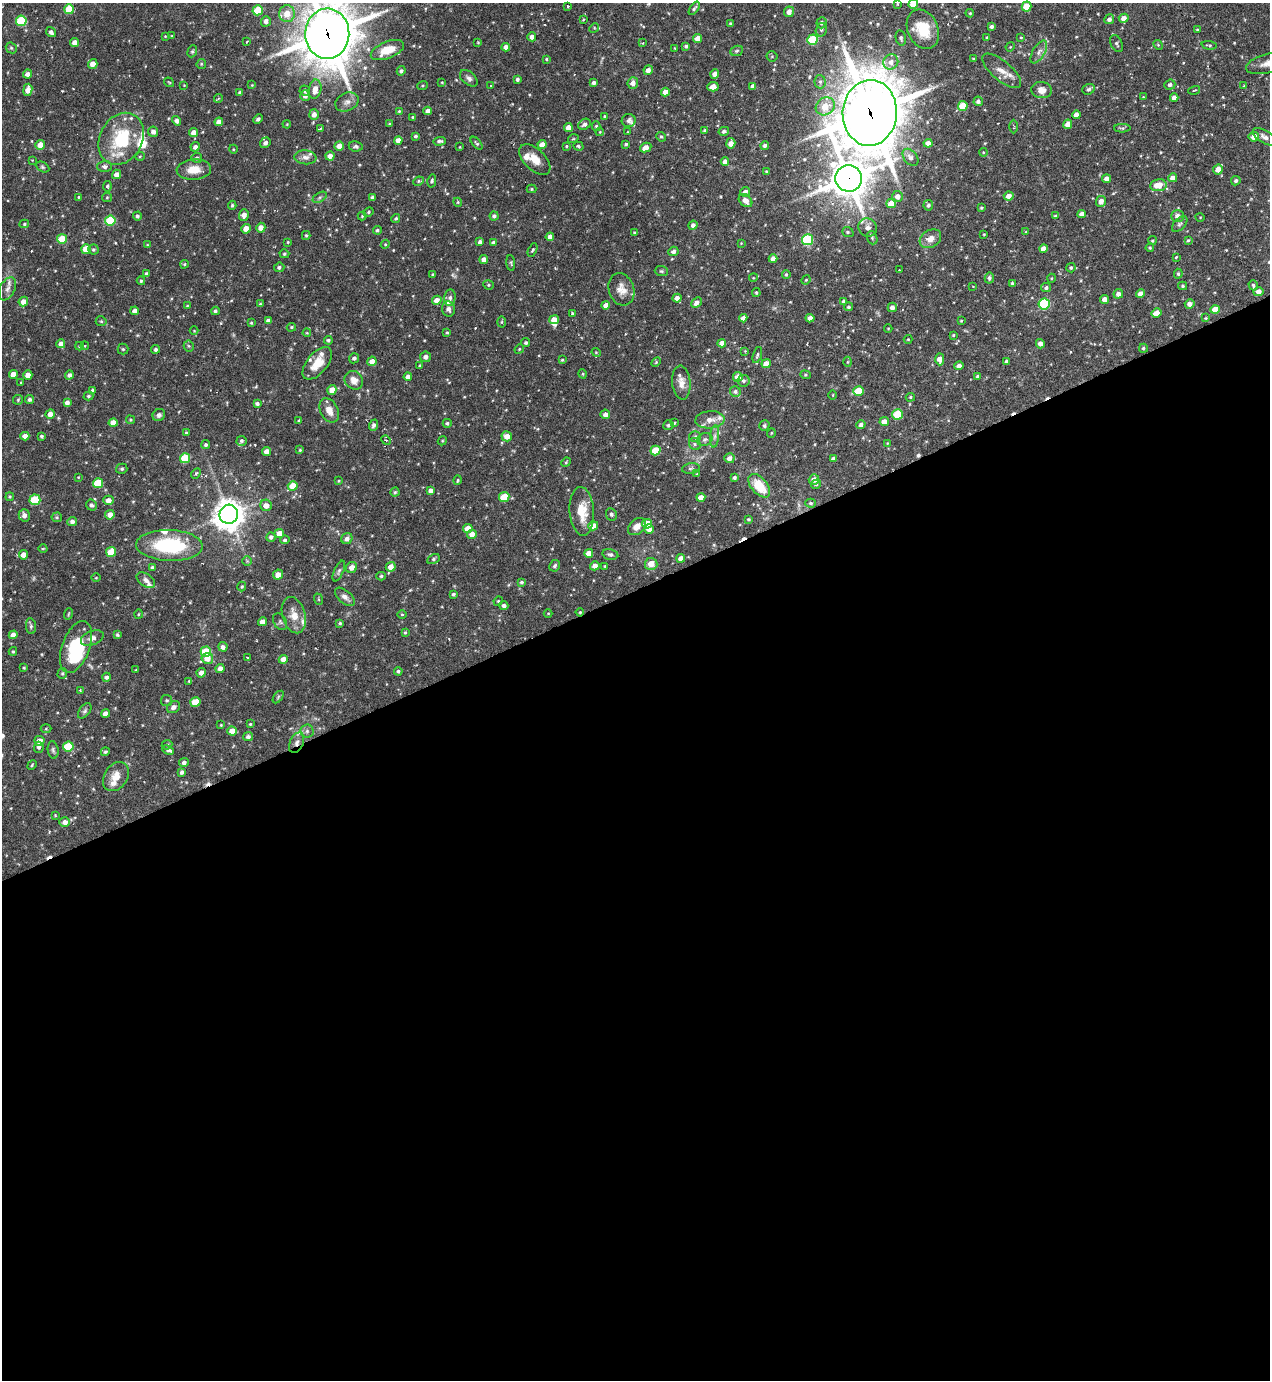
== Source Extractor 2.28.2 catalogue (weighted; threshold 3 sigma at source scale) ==
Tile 15 of 4 x 4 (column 3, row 4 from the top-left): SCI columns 2686-3953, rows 1-1378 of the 5499 x 5511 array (HDU 1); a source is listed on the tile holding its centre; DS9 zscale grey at full resolution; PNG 1272 x 1382 px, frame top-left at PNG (2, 3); each listed source drawn as its Kron ellipse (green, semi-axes under 4 px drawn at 4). Shown black and unused: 57% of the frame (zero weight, under 3 of 6 exposures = <1% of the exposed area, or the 3 px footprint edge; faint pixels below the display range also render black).
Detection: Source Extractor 2.28.2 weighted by HDU 2 'WHT'; one run over the whole footprint, this tile lists its part. Background 0.0695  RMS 0.0041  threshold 0.0168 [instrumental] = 3 sigma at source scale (4.09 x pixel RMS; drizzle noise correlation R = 1.36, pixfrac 0.8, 0.05/0.05 arcsec/px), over >= 5 px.
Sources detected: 531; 8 cosmic-ray / hot-pixel residue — neither listed nor drawn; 21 inside a brighter listed object's ellipse — not listed separately; of the other 502, all 500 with FLUX_AUTO >= 0.213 (the completeness limit of this list) listed and drawn (2 fainter detections not listed), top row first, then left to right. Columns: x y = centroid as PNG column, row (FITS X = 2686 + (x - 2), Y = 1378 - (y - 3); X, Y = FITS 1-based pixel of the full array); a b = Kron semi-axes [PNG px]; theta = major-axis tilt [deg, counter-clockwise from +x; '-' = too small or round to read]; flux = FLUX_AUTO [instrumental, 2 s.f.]
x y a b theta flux
897 4 4 4 - 0.33
913 4 5 4 - 6.9
567 6 3 3 - 0.59
1027 6 5 5 - 7.9
694 8 7 4 54 0.78
69 9 5 5 - 10
258 10 5 5 - 11
789 12 5 5 - 2.4
970 13 4 3 - 0.41
287 14 8 8 - 5.1
1124 18 5 4 - 2.4
1109 19 5 4 - 1.2
583 20 4 3 - 0.35
21 21 5 5 - 19
266 21 5 5 - 1.6
730 23 3 3 - 0.35
822 23 5 5 - 1.1
992 26 3 3 - 0.79
594 28 5 4 - 0.39
923 29 20 15 -65 11
821 30 7 5 76 0.94
1197 30 3 3 - 0.38
51 32 5 4 - 1.1
327 34 25 22 89 1500
165 36 4 3 - 0.27
172 36 3 3 - 0.35
532 37 4 4 - 1.5
1021 37 4 3 - 0.36
697 38 4 4 - 2.6
901 38 8 5 -77 0.91
986 38 3 3 - 0.38
813 40 5 5 - 13
75 42 4 4 - 2.5
246 42 3 2 - 0.33
478 42 3 3 - 0.32
643 43 4 4 - 0.32
1117 44 9 5 -63 0.86
1158 45 5 4 - 0.39
1209 45 7 3 -5 0.46
686 46 4 3 - 0.7
506 47 4 4 - 2.3
1010 47 5 3 - 0.32
11 48 6 5 - 0.54
675 48 3 2 - 0.29
387 50 18 8 22 7.7
192 51 6 4 68 0.54
737 51 6 5 - 0.66
1039 52 13 6 59 1.9
772 56 5 5 - 0.45
546 59 3 3 - 0.36
973 59 3 2 - 0.31
891 62 8 7 - 2.4
1268 63 23 9 14 3.9
93 64 5 4 - 3.2
201 64 5 4 - 0.46
648 70 5 4 - 1.6
401 71 4 4 - 0.87
1002 71 24 9 -40 3.8
28 74 4 4 - 1.6
715 74 4 4 - 2.4
469 78 10 6 -41 1.3
517 79 3 3 - 0.85
169 82 5 3 - 0.32
442 82 4 4 - 0.3
820 82 6 5 - 0.96
594 83 4 3 - 1
633 83 6 5 - 2
184 85 3 3 - 0.24
252 85 4 4 - 0.28
423 85 5 3 - 0.38
491 85 3 2 - 0.45
1170 85 5 5 - 0.97
753 86 4 4 - 1.7
1244 86 3 3 - 0.32
713 87 6 4 3 2.7
315 89 10 6 78 3.3
1088 89 6 5 - 0.74
28 90 6 4 82 2.9
305 90 5 5 - 0.95
1042 90 10 8 -8 3.1
1194 90 6 2 14 0.31
665 92 4 4 - 2.8
240 93 4 3 - 0.86
305 96 5 5 - 1.6
1143 97 4 4 - 0.29
218 98 4 3 - 0.48
1174 98 4 4 - 1.7
978 101 5 4 - 0.97
347 102 12 9 26 2
825 106 10 8 36 5.9
963 106 5 5 - 9.4
399 111 3 2 - 0.32
428 111 4 4 - 2.3
870 113 33 27 86 1900
314 114 5 5 - 2
1076 115 4 4 - 2.4
604 116 4 3 - 0.35
412 117 4 3 - 0.33
258 119 5 4 - 0.82
629 120 7 6 - 1.2
177 121 5 4 - 1.5
219 122 4 4 - 2.4
287 124 4 3 - 0.28
389 124 4 3 - 0.36
584 124 6 5 - 1.3
1068 124 5 4 - 3.3
596 126 5 4 - 0.56
568 127 4 4 - 2.7
1014 127 7 3 -89 0.45
320 128 4 2 - 0.35
1122 128 8 4 1 0.57
705 130 4 4 - 0.62
724 131 5 4 - 0.8
153 132 5 5 - 1.7
600 132 4 3 - 0.31
627 132 4 2 - 0.24
194 133 5 4 - 2.5
416 136 3 3 - 0.62
661 137 5 4 - 0.62
1254 137 5 4 - 3.1
1264 137 13 6 -31 1.4
121 139 27 21 61 20
573 139 5 3 - 0.34
398 140 4 4 - 2.4
440 141 6 4 4 0.86
265 143 5 5 - 1.2
477 143 7 3 -49 0.55
731 143 5 4 - 2.9
928 143 4 4 - 2.7
542 144 4 4 - 2.6
626 144 4 4 - 0.61
40 145 5 5 - 3.5
339 146 5 4 - 2.5
356 146 7 5 -8 0.86
566 146 4 3 - 0.37
578 146 5 4 - 0.56
765 146 4 4 - 0.9
195 147 5 4 - 1.4
460 147 3 2 - 0.28
646 147 6 4 28 2.3
233 149 4 3 - 0.33
983 152 4 3 - 0.3
140 156 5 3 - 0.34
330 156 5 4 - 2.2
305 157 11 7 -6 1.8
910 157 10 6 -50 1.7
197 158 5 5 - 0.76
32 160 2 2 - 0.25
535 160 19 10 -44 4.6
725 162 4 4 - 2.2
104 166 7 5 1 1.2
42 167 7 4 -27 0.6
1218 169 5 5 - 2.8
194 170 17 10 4 5.3
766 171 4 3 - 0.37
116 174 5 4 - 2.1
848 178 13 13 - 880
1173 178 4 4 - 2.6
1107 179 4 4 - 2.4
418 181 5 4 - 0.52
432 181 6 4 76 0.63
1236 181 5 4 - 0.83
1158 185 8 6 8 5.8
107 186 5 4 - 0.57
531 189 5 4 - 0.46
745 192 5 4 - 1.4
897 196 5 5 - 2.1
1009 196 5 4 - 2.9
78 197 3 3 - 0.45
107 197 5 4 - 0.42
320 197 8 4 31 0.79
373 197 4 3 - 1.3
745 201 7 5 -41 2.1
1101 201 5 5 - 2.1
458 202 4 4 - 0.42
891 203 5 5 - 5.2
232 205 4 4 - 0.55
928 205 5 5 - 0.87
981 208 3 3 - 0.41
369 212 5 3 - 0.46
1082 214 4 4 - 1.8
244 215 6 5 - 2.3
137 216 4 4 - 0.8
362 216 4 4 - 0.41
494 216 4 4 - 0.96
1055 216 4 4 - 0.43
1178 216 6 6 - 2
1200 217 4 3 - 0.28
396 218 5 4 - 0.57
110 221 5 5 - 16
24 224 5 4 - 0.53
1180 224 9 5 46 0.93
693 225 4 4 - 1.5
868 227 9 9 - 2.1
261 228 5 4 - 2.4
246 229 4 4 - 4.1
377 230 4 4 - 0.6
634 232 3 3 - 0.4
848 232 6 5 - 0.6
1026 232 3 3 - 0.33
984 234 3 2 - 0.3
306 235 4 4 - 0.44
550 237 4 4 - 2.3
872 238 7 5 -71 0.67
62 239 5 4 - 7.7
930 239 11 8 31 3
807 240 5 5 - 25
1188 240 4 3 - 0.45
1152 241 4 4 - 0.46
288 242 3 2 - 0.32
480 242 4 4 - 1.3
493 242 4 3 - 0.77
741 243 3 3 - 0.24
385 244 4 4 - 0.44
147 245 4 3 - 0.28
1043 248 4 4 - 2.7
1150 248 4 3 - 0.42
86 249 5 4 - 5.7
93 249 5 5 - 0.64
532 250 7 3 63 0.47
673 251 5 4 - 1.2
284 254 5 4 - 0.55
1176 257 3 2 - 0.32
773 259 4 4 - 2.5
484 260 4 4 - 2.4
511 263 8 3 -85 0.46
184 264 4 3 - 0.45
279 267 5 4 - 1
1071 268 5 4 - 0.62
899 270 2 2 - 0.25
661 271 6 5 - 0.6
146 274 4 3 - 1
433 274 3 3 - 0.45
786 274 4 3 - 0.54
1178 274 5 4 - 0.6
753 278 4 3 - 0.28
989 278 5 4 - 0.85
1052 278 5 3 - 0.32
806 280 5 4 - 0.38
141 281 4 3 - 0.52
1012 283 4 3 - 0.58
488 285 5 4 - 0.58
1253 285 5 4 - 0.7
973 286 2 2 - 0.21
1183 286 4 4 - 0.58
1046 287 5 4 - 0.89
7 289 12 7 64 1.9
621 289 16 12 -72 3.8
1258 292 5 4 - 2.3
756 293 4 3 - 0.51
1118 294 5 4 - 1.6
1141 294 4 4 - 2.2
450 298 8 5 82 1.1
677 298 4 4 - 1.7
1105 299 4 4 - 2.6
437 300 5 4 - 2.7
23 301 5 4 - 2.4
844 301 4 4 - 0.85
696 303 6 4 43 1.8
260 304 4 3 - 0.34
1044 304 5 5 - 30
1190 304 5 4 - 2.1
606 305 4 4 - 3.1
187 306 3 3 - 0.3
848 307 4 4 - 0.67
892 307 5 4 - 1.7
448 309 7 6 - 1.4
1215 310 5 4 - 5.2
135 311 4 4 - 2
215 311 4 4 - 0.79
572 313 3 3 - 0.72
1157 313 5 4 - 3.1
743 318 4 4 - 1.7
810 318 4 4 - 2.3
1206 318 4 3 - 0.34
554 320 5 4 - 3.6
101 321 5 5 - 0.55
268 321 4 4 - 1.4
961 321 3 3 - 0.32
502 322 5 3 - 0.41
251 323 4 3 - 0.42
291 327 5 4 - 0.48
888 328 4 3 - 0.28
194 331 4 3 - 0.28
447 332 4 4 - 0.47
307 333 4 3 - 0.33
953 335 3 3 - 0.39
908 339 4 4 - 0.34
328 340 4 4 - 0.64
526 343 4 4 - 0.79
722 343 4 4 - 2.4
61 344 4 4 - 1.9
1040 344 5 4 - 1.8
79 346 4 4 - 0.44
85 346 4 3 - 0.4
189 346 5 5 - 0.51
1143 348 4 4 - 0.57
123 349 5 5 - 0.63
155 349 4 4 - 0.83
519 349 5 4 - 0.44
745 351 4 4 - 0.3
596 352 4 3 - 0.34
757 355 8 3 73 0.61
425 357 5 5 - 1.5
354 358 5 5 - 0.89
940 359 6 4 -89 3
562 360 4 3 - 0.44
372 361 5 4 - 2.6
1007 361 4 3 - 0.94
656 362 6 3 45 0.4
848 362 5 3 - 0.35
317 363 19 10 50 6.1
766 364 4 4 - 3.8
420 365 4 3 - 0.36
959 366 4 4 - 1.8
13 374 4 4 - 3
583 374 5 3 - 0.34
28 375 4 4 - 2.7
69 375 4 4 - 1.2
805 375 5 4 - 0.5
977 376 4 4 - 0.6
408 377 4 4 - 2.7
738 377 5 4 - 3.2
354 380 10 8 -48 2.8
743 381 6 6 - 1
21 383 3 3 - 0.57
681 383 17 9 -84 3.1
93 390 4 3 - 0.91
332 390 5 4 - 3.2
859 391 5 4 - 8.6
735 392 5 5 - 0.89
833 395 4 3 - 0.29
88 396 5 4 - 0.57
910 397 4 4 - 0.49
29 399 4 4 - 0.85
18 400 5 5 - 0.48
67 402 4 4 - 1.5
257 403 4 4 - 0.94
329 410 13 8 -65 3.2
50 414 5 4 - 2.5
605 414 5 4 - 1.6
898 414 5 5 - 13
159 415 6 5 - 1
130 420 5 4 - 0.46
710 420 15 8 4 3
299 421 4 3 - 0.56
884 422 5 4 - 3.3
113 423 4 4 - 3.7
447 423 4 4 - 0.7
674 423 3 3 - 0.52
374 425 6 4 68 1.1
668 425 5 5 - 0.8
861 425 5 4 - 1.2
764 426 5 5 - 0.6
186 433 4 3 - 0.47
771 433 5 3 - 0.3
25 436 4 4 - 2.6
42 436 3 3 - 0.64
507 436 5 5 - 3
695 436 6 5 - 0.69
715 436 11 4 85 1.3
705 439 8 6 23 0.96
386 440 5 3 - 0.45
242 441 5 5 - 0.71
442 441 5 3 - 0.38
887 443 4 3 - 0.27
695 444 6 5 - 0.87
206 445 4 4 - 0.7
300 450 4 3 - 0.39
655 450 5 4 - 9
267 451 4 4 - 2.5
185 458 5 5 - 14
729 458 5 5 - 1.7
833 458 4 3 - 0.96
566 462 5 4 - 0.45
691 468 9 5 8 0.81
122 469 6 5 - 0.58
196 474 5 4 - 0.69
697 474 3 2 - 0.32
78 477 4 3 - 0.28
734 477 4 4 - 0.78
458 480 5 3 - 0.43
814 480 5 5 - 2.5
339 481 3 3 - 0.33
98 483 5 5 - 13
816 484 5 4 - 0.61
293 486 5 4 - 5.9
759 486 14 8 -49 9.9
431 490 4 4 - 1.7
395 492 4 4 - 0.49
10 497 4 3 - 0.39
504 497 5 5 - 11
701 497 4 4 - 2.7
35 500 5 5 - 15
108 500 5 4 - 2.5
811 503 5 4 - 0.68
91 505 6 5 - 1
266 505 6 5 - 2.6
582 511 24 12 -86 7.9
229 514 9 9 - 480
611 514 6 5 - 0.81
24 515 6 5 - 1.8
110 515 5 4 - 2.8
57 517 5 5 - 0.45
748 519 4 4 - 0.52
72 521 5 4 - 1.4
647 524 5 4 - 7.1
593 526 5 4 - 3.3
637 527 10 7 43 2.8
468 528 5 4 - 4.1
649 529 5 4 - 2.2
279 533 5 4 - 3.3
472 534 5 4 - 2.7
271 537 5 4 - 1.1
347 539 6 5 - 1.8
285 540 4 4 - 0.72
169 545 33 15 -2 29
43 548 4 3 - 0.31
111 552 5 5 - 8.8
589 553 4 4 - 3.3
610 554 8 5 -12 0.98
23 555 4 4 - 2.7
681 558 4 4 - 2.4
433 559 6 4 28 0.63
247 561 5 5 - 0.49
651 564 6 6 - 3.6
555 566 6 5 - 0.84
595 566 5 4 - 2
605 566 3 3 - 0.35
152 567 4 3 - 0.5
352 567 5 5 - 2.5
391 567 5 4 - 2.6
339 571 11 4 65 0.99
278 574 5 4 - 2.8
381 576 5 4 - 0.55
96 578 5 3 - 0.34
146 580 10 6 -36 1.5
521 582 4 3 - 0.57
242 587 5 4 - 0.5
453 594 4 3 - 0.72
345 597 12 6 -40 1.8
318 599 6 3 -71 0.42
498 601 5 4 - 0.42
504 606 4 4 - 1.1
580 612 4 4 - 0.46
548 613 4 3 - 0.28
68 614 6 3 70 0.37
138 614 5 3 - 0.33
402 614 4 3 - 0.33
294 615 18 11 -74 4.6
262 622 4 4 - 2.9
280 622 9 6 -57 0.81
340 623 4 4 - 0.47
31 626 8 5 -83 0.79
405 632 3 3 - 0.41
13 635 4 4 - 2.4
117 635 4 3 - 0.5
92 638 12 7 22 2
76 647 27 14 69 19
223 647 5 4 - 1.3
13 651 4 3 - 0.51
206 652 5 5 - 13
207 658 6 5 - 3.5
247 658 3 2 - 0.29
283 659 4 4 - 3
24 668 4 3 - 0.43
220 668 4 4 - 1.7
136 670 3 2 - 0.29
398 671 4 4 - 0.6
62 673 5 5 - 0.57
201 673 5 4 - 1.9
107 677 4 4 - 1.2
189 681 3 3 - 0.41
80 690 2 2 - 0.35
278 697 7 3 54 0.53
167 700 5 5 - 0.72
195 702 5 4 - 8.8
173 707 7 5 33 1.5
85 711 9 5 53 0.83
106 713 4 4 - 2.5
250 724 3 3 - 0.37
221 725 3 3 - 0.31
46 729 5 3 - 0.36
232 731 4 4 - 3.8
307 731 6 6 - 1
248 737 5 4 - 1
39 741 5 5 - 3.2
297 743 11 6 65 2
167 745 5 5 - 0.53
39 747 5 5 - 0.96
68 747 5 5 - 14
53 750 9 5 -82 0.87
168 750 6 4 -24 0.82
105 752 4 4 - 0.61
184 763 5 4 - 1.1
32 765 5 3 - 0.4
182 772 4 4 - 1.1
116 777 16 11 57 4.5
55 815 3 2 - 0.27
65 822 5 5 - 2.1
Overlapping masked pixels (flux is a lower limit): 5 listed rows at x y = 327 34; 870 113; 848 178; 580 612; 297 743
Isophote crosses this tile's border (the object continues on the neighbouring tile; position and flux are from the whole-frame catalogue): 3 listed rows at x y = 913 4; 327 34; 1268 63